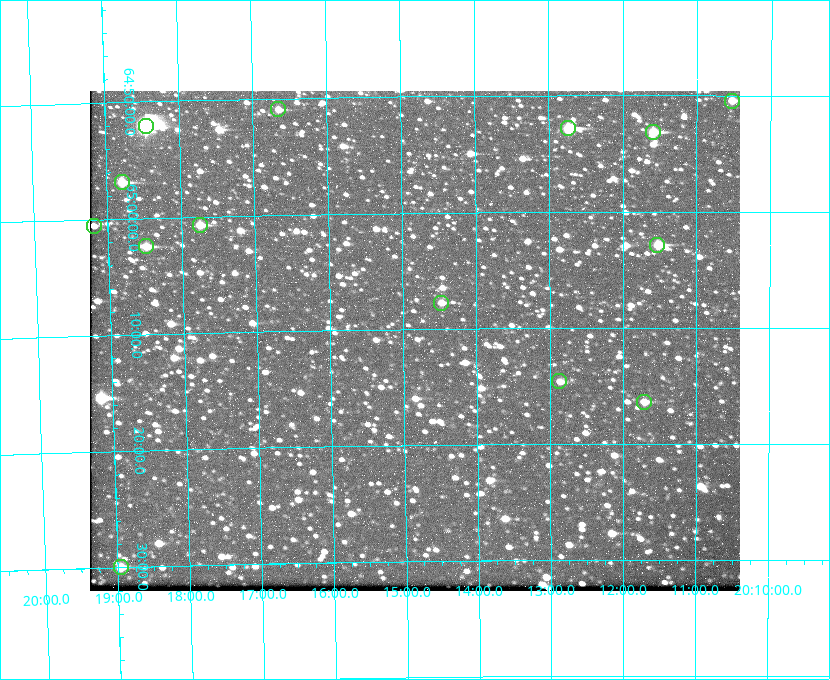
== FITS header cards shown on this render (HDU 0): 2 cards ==
NAXIS1  =                  650 / Width of table row in bytes
NAXIS2  =                  500 / Number of rows in table

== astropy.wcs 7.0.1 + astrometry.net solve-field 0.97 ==
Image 650 x 500 px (HDU 0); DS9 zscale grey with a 90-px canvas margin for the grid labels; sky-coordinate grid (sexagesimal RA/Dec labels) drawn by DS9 from the SOLVED WCS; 14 Tycho-2 reference stars matched to detected sources circled (green)
Header WCS: none
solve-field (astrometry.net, Tycho-2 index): SOLVED blind (the file carries no WCS)
Solved WCS: RA---TAN-SIP/DEC--TAN-SIP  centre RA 20:14:51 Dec +65:11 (303.71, +65.18 deg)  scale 5.17 arcsec/px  FOV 56.0' x 43.0'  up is -179 deg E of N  parity flipped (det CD > 0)
(file carries no celestial WCS; the grid is the blind solution)
Tycho-2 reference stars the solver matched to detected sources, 14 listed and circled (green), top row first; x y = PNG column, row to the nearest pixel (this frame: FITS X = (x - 90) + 1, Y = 500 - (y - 91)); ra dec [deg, ICRS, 3 dp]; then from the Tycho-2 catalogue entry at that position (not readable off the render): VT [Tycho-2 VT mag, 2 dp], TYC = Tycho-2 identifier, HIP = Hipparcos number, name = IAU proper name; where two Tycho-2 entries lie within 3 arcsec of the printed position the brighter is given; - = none
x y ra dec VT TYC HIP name
732 101 302.633 +64.841 10.69 4240-985-1 - -
278 109 304.164 +64.849 10.65 4240-315-1 - -
146 126 304.612 +64.868 7.89 4241-1703-1 100101 -
568 128 303.184 +64.880 9.02 4240-488-1 - -
653 132 302.897 +64.886 9.40 4240-717-1 - -
122 182 304.698 +64.948 10.27 4241-1684-1 - -
200 225 304.437 +65.012 10.41 4241-1775-1 - -
94 226 304.798 +65.009 11.15 4241-1628-1 - -
657 245 302.882 +65.048 10.25 4240-98-1 - -
146 246 304.620 +65.041 10.25 4241-1573-1 - -
441 303 303.620 +65.129 11.18 4240-34-1 - -
559 381 303.217 +65.244 11.17 4240-236-1 - -
644 402 302.928 +65.273 10.74 4240-760-1 - -
121 567 304.739 +65.499 10.16 4241-1715-1 - -